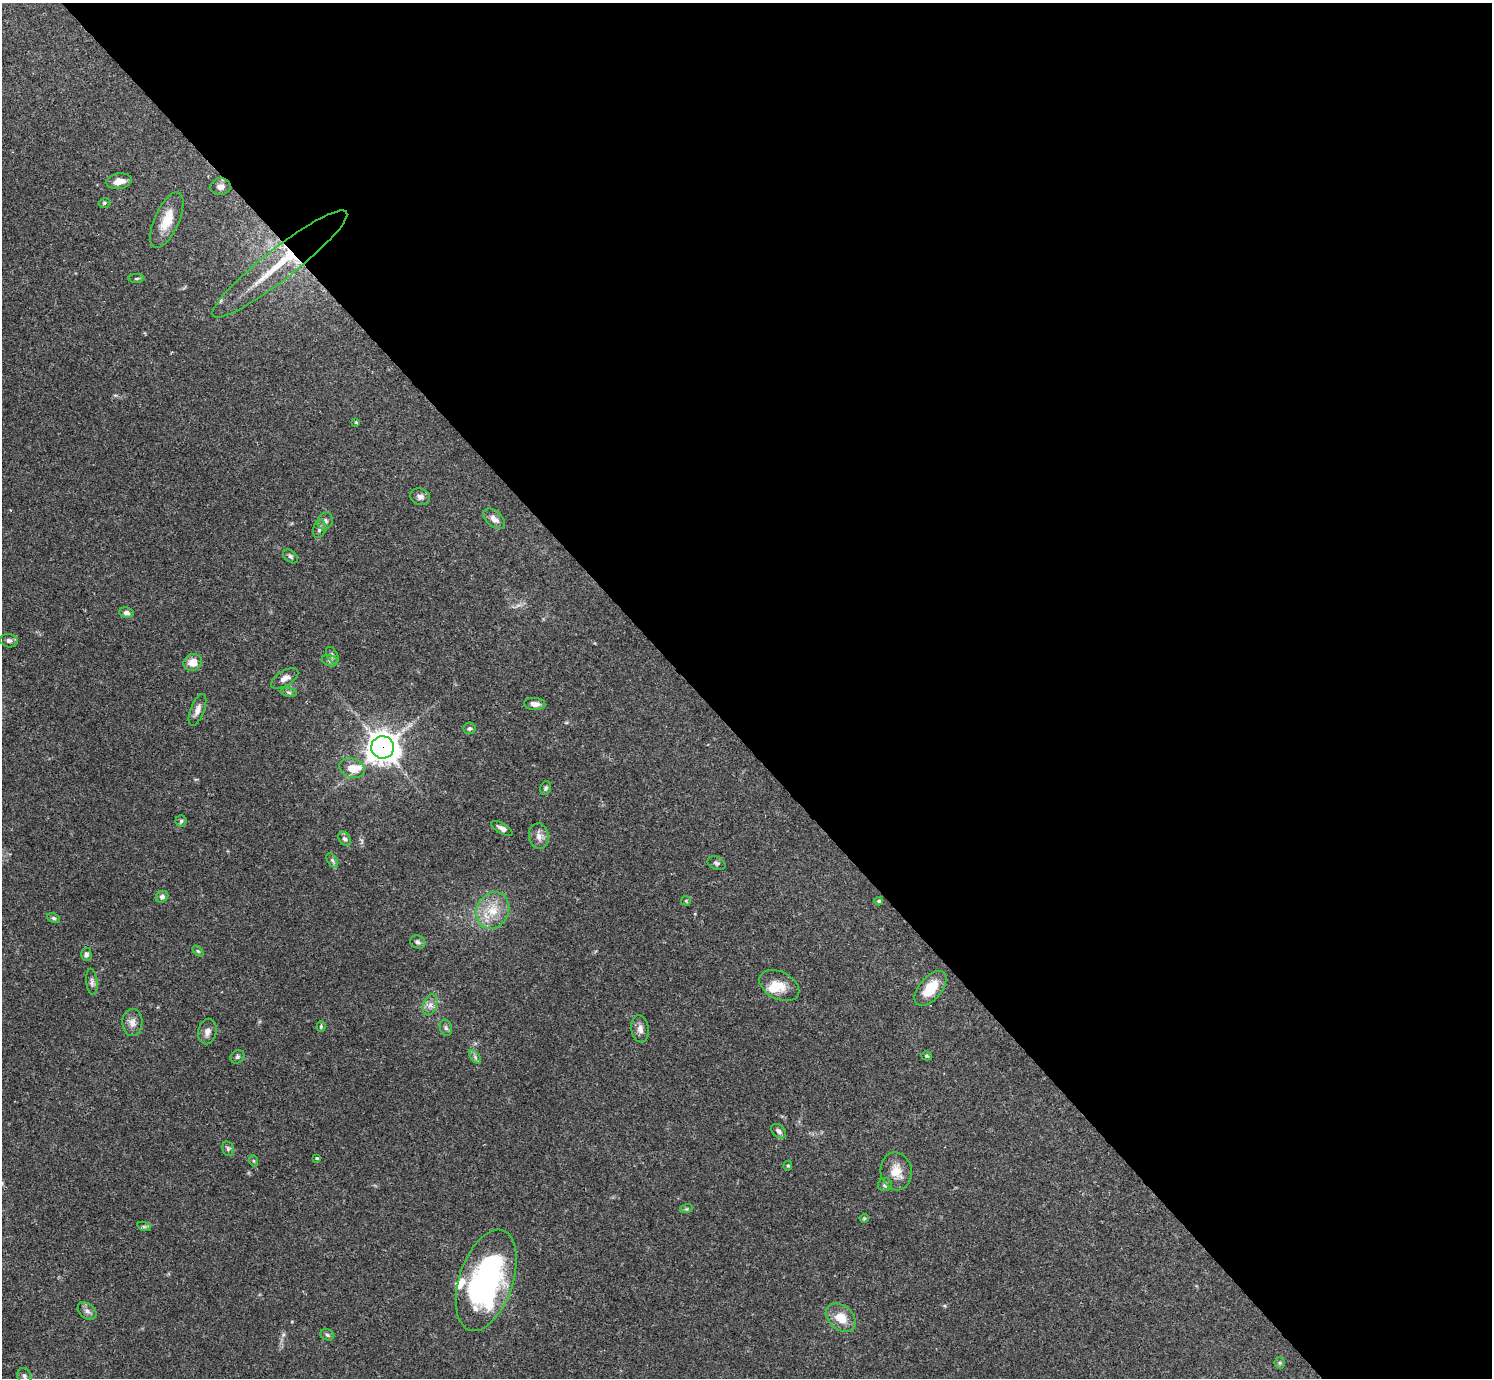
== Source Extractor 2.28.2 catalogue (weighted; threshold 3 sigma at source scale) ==
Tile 8 of 4 x 4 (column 4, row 2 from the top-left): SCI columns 4469-5958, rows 2909-4284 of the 5962 x 5959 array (HDU 1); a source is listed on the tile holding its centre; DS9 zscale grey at full resolution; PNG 1494 x 1380 px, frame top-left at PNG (2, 3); each listed source drawn as its Kron ellipse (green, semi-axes under 4 px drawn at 4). Shown black and unused: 54% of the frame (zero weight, under 3 of 4 exposures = <1% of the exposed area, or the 3 px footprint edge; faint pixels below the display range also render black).
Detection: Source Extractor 2.28.2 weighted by HDU 2 'WHT'; one run over the whole footprint, this tile lists its part. Background 0.0412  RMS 0.0026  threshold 0.0119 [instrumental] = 3 sigma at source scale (4.5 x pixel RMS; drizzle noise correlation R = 1.50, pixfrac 1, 0.05/0.05 arcsec/px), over >= 5 px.
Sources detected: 71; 4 inside a brighter listed object's ellipse — not listed separately; the other 67 listed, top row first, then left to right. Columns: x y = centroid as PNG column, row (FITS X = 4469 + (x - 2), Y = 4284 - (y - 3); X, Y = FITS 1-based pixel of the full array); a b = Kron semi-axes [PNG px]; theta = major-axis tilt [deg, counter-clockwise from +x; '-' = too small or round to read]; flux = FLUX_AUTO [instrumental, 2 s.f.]
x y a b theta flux
119 181 13 7 9 2.3
220 187 10 8 4 1.7
104 203 6 4 16 0.39
167 220 30 12 66 6.1
280 264 85 15 38 16
137 278 8 4 1 0.44
356 422 4 3 - 0.39
420 497 10 8 -17 1.2
494 519 13 7 -41 1.6
325 521 9 7 61 0.92
319 529 9 6 73 0.77
291 556 8 5 -40 0.58
126 613 7 5 -9 0.95
9 641 9 6 -10 0.87
332 655 9 5 -61 0.7
330 661 8 5 -16 0.63
193 662 9 8 - 3.2
285 678 15 7 31 1.7
289 692 8 4 -9 0.49
535 704 10 6 -4 1.6
197 710 17 7 69 1.7
469 728 6 6 - 0.52
383 747 11 11 - 310
352 768 13 9 -18 3.3
546 788 7 5 68 0.57
181 821 5 5 - 0.45
502 828 12 5 -30 1.2
539 836 13 10 -82 1.8
345 839 8 5 -54 0.74
332 860 8 4 -59 0.56
717 863 9 6 -25 0.63
162 897 6 5 - 0.78
686 901 5 4 - 0.3
879 901 4 4 - 0.59
493 911 19 16 63 6
54 918 7 4 -26 0.45
418 942 8 6 -29 0.68
198 951 6 4 -44 0.35
86 954 6 5 - 0.65
92 982 13 5 -84 0.91
779 986 21 13 -27 4.4
930 988 21 11 50 6.6
430 1005 11 6 70 1.4
132 1022 13 10 89 1.8
321 1026 5 4 - 0.32
446 1028 8 6 -73 0.66
640 1029 13 8 -81 1.5
207 1032 13 9 79 1.5
927 1056 5 4 - 0.4
237 1057 7 6 - 0.57
475 1057 8 4 -54 0.57
779 1131 8 6 -43 0.86
228 1149 7 5 -77 0.64
317 1158 3 3 - 0.42
254 1161 6 3 -71 0.31
788 1166 5 4 - 0.35
896 1171 19 15 -79 4
885 1185 7 6 - 0.74
686 1209 6 4 17 0.39
864 1218 4 4 - 0.28
144 1226 7 4 -19 0.5
486 1280 52 27 72 58
87 1311 10 7 -38 1.1
841 1318 17 12 -40 4.4
327 1335 7 5 -23 0.54
1280 1363 6 5 - 0.4
24 1376 8 6 -66 0.89
Overlapping masked pixels (flux is a lower limit): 2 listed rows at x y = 280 264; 383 747